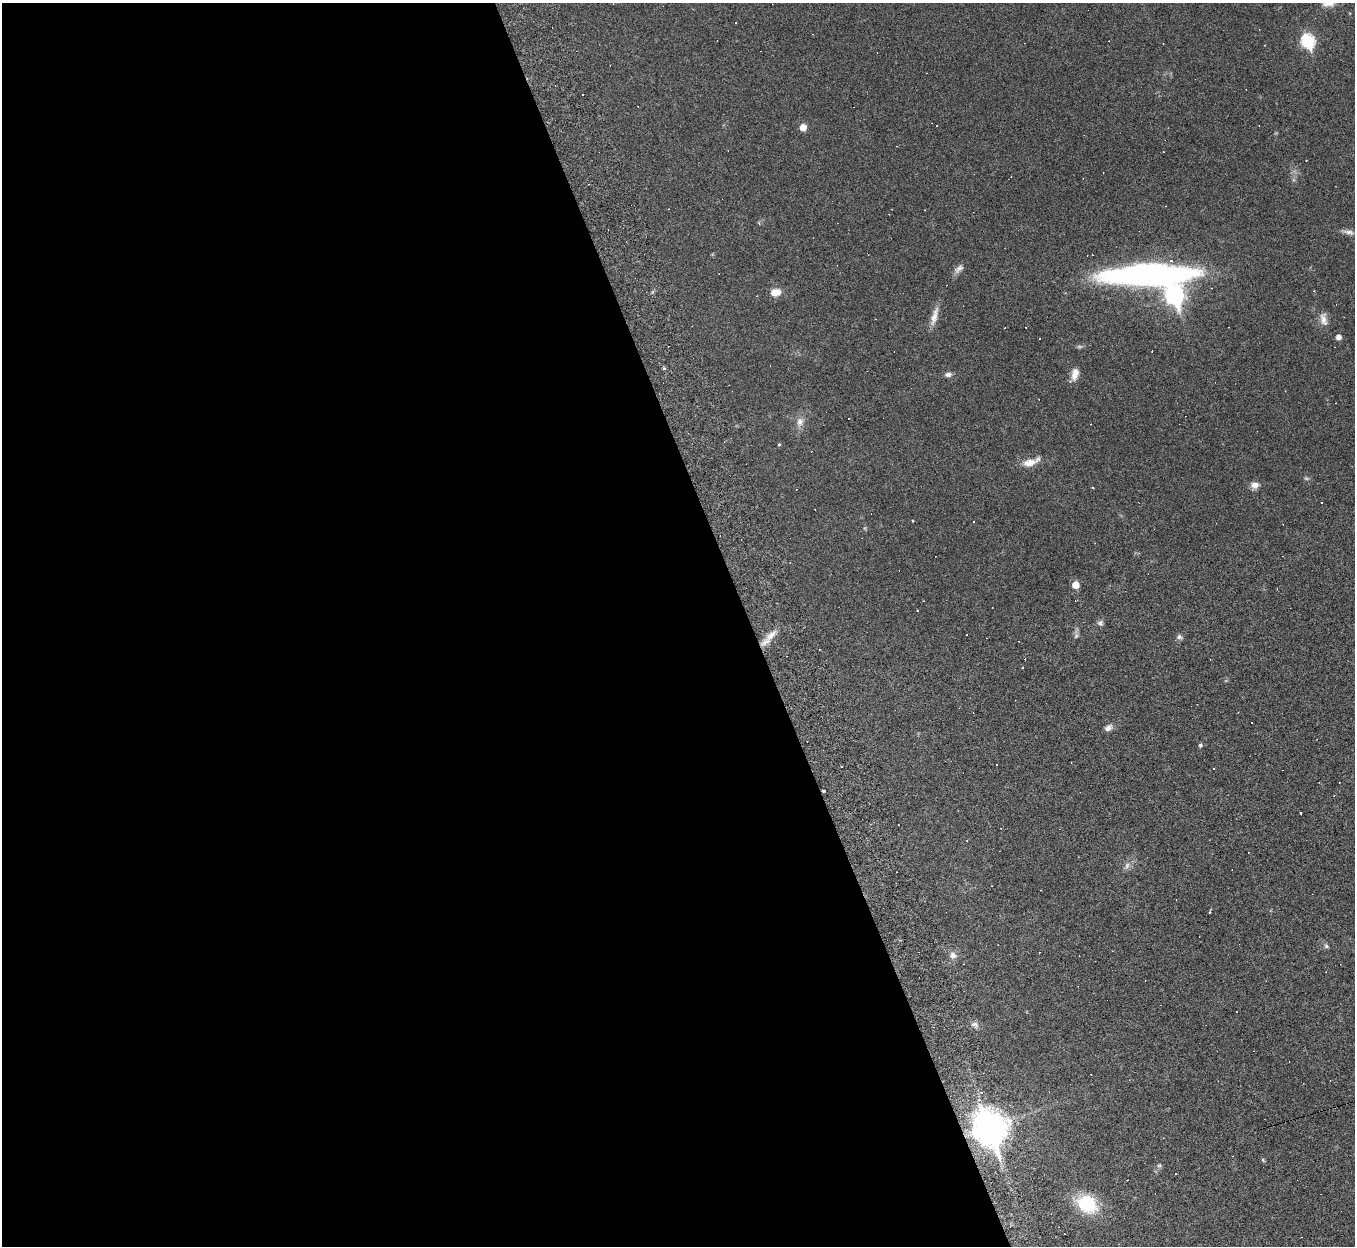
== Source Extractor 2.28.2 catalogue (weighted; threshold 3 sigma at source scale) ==
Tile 9 of 4 x 4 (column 1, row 3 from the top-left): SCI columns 1-1353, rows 1524-2767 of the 5469 x 5422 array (HDU 1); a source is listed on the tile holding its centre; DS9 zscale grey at full resolution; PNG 1357 x 1248 px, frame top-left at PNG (2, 3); no overlay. Shown black and unused: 55% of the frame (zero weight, under 3 of 6 exposures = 3% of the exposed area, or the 3 px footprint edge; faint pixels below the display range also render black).
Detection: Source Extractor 2.28.2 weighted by HDU 2 'WHT'; one run over the whole footprint, this tile lists its part. Background 0.0393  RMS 0.0024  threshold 0.00979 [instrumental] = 3 sigma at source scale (4.09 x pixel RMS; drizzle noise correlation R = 1.36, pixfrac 0.8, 0.05/0.05 arcsec/px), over >= 5 px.
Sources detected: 96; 4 too faint to see at this stretch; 47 cosmic-ray / hot-pixel residue — not listed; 1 inside a brighter listed object's ellipse — not listed separately; the other 44 listed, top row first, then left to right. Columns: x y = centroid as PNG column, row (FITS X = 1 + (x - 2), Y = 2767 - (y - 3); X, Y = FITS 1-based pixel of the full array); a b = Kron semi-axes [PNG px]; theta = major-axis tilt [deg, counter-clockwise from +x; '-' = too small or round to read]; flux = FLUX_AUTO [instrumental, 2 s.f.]
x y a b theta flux
1328 4 18 7 4 1.6
736 23 2 2 - 0.19
1308 41 8 7 - 26
803 127 6 5 - 2.5
668 209 3 2 - 0.11
759 223 4 4 - 0.32
1349 232 17 6 -11 1.1
960 268 15 8 50 1.1
1148 274 85 19 1 89
1314 291 3 3 - 0.13
776 292 12 8 11 2.6
1174 295 10 8 -66 82
934 316 27 7 74 2.2
1323 319 19 9 -78 1.8
1338 337 5 5 - 1.2
664 368 4 4 - 0.3
948 374 9 6 0 0.79
1075 374 16 9 78 1.9
800 422 13 10 77 1.6
779 445 4 3 - 0.29
1029 463 19 10 12 2.7
1255 485 10 8 -3 1.5
1092 487 3 2 - 0.3
912 521 3 2 - 0.19
1075 585 6 6 - 2.9
917 611 3 2 - 0.16
1100 623 7 7 - 0.67
771 635 20 8 46 2.4
966 635 2 2 - 0.17
1179 637 8 6 7 0.66
1108 728 11 7 32 1
1200 745 6 5 - 0.37
1214 768 3 3 - 0.52
823 791 3 2 - 0.3
1300 813 3 3 - 1.5
1210 912 3 2 - 0.23
1326 946 7 6 - 0.51
953 955 9 8 - 1.3
975 1024 9 6 -24 0.81
990 1128 13 10 -68 430
1263 1160 6 4 -46 0.3
1159 1165 6 5 - 0.4
1175 1174 2 2 - 0.14
1087 1204 23 17 -31 11
Overlapping masked pixels (flux is a lower limit): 2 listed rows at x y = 823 791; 990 1128
Isophote crosses this tile's border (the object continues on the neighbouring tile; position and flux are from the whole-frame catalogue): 1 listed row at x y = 1328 4